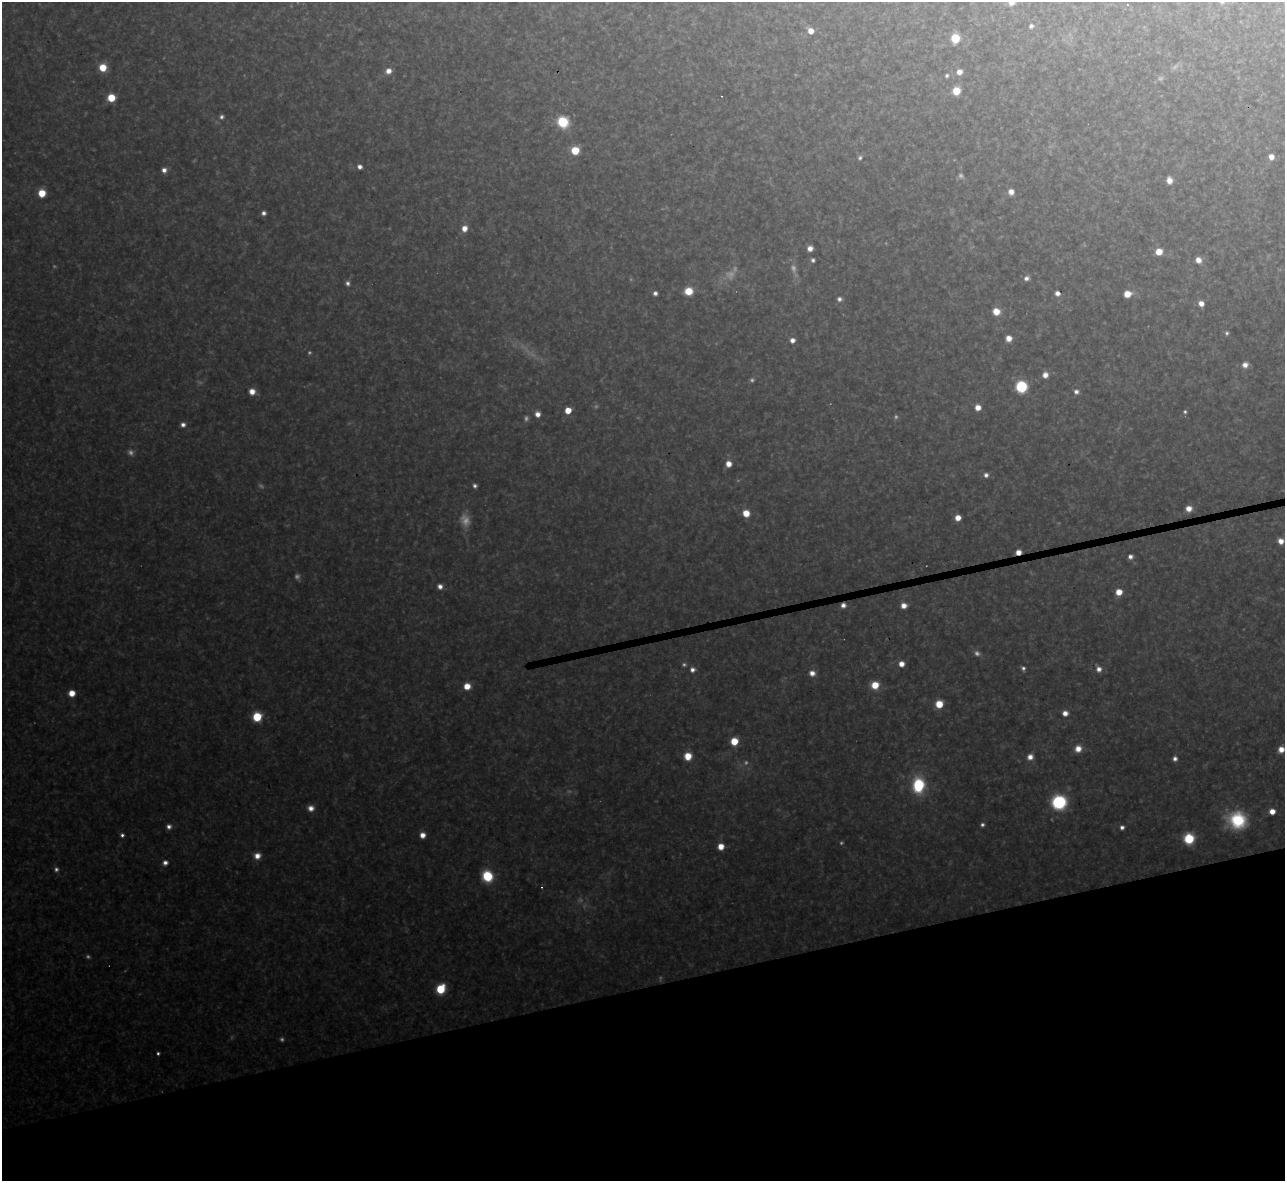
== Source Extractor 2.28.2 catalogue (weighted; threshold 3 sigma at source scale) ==
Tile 14 of 4 x 4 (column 2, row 4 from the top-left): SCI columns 1284-2566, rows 142-1320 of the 5133 x 5115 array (HDU 1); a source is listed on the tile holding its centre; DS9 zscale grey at full resolution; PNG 1287 x 1183 px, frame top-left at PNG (2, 2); no overlay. Shown black and unused: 17% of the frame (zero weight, under 3 of 4 exposures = <1% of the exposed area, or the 3 px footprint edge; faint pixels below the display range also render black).
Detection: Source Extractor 2.28.2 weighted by HDU 2 'WHT'; one run over the whole footprint, this tile lists its part. Background 0.314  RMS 0.019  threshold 0.0867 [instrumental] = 3 sigma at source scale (4.5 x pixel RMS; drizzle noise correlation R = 1.50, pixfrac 1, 0.05/0.05 arcsec/px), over >= 5 px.
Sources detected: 121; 27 too faint to see at this stretch — not listed; the other 94 listed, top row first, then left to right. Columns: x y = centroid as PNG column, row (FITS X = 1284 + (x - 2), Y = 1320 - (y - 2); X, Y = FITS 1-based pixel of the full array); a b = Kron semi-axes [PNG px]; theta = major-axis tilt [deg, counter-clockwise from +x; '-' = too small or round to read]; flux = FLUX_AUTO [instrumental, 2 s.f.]
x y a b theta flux
1031 26 6 5 - 6.3
811 31 6 5 - 22
955 38 6 6 - 74
103 67 6 6 - 43
388 71 7 6 - 15
959 72 6 6 - 15
947 76 5 5 - 4.2
956 91 7 6 - 40
721 96 2 2 - 1.8
111 98 6 6 - 52
222 117 7 6 - 6.1
563 122 8 8 - 100
575 150 6 6 - 52
1271 157 6 5 - 14
860 158 6 5 - 4.8
360 167 5 4 - 9.1
164 170 6 6 - 11
1169 180 7 5 -80 17
1011 192 6 6 - 16
42 193 6 6 - 44
264 213 4 4 - 7.2
464 228 7 6 - 19
810 248 5 5 - 14
1159 252 6 5 - 34
813 260 5 4 - 5.1
1198 260 6 6 - 16
1026 278 6 5 - 8.8
689 291 7 6 - 44
655 293 4 4 - 7.6
1057 293 5 5 - 11
1127 294 6 6 - 32
839 299 6 5 - 6.7
1201 303 6 5 - 15
996 311 6 6 - 31
1227 333 6 5 - 4.3
1009 338 6 5 - 19
792 340 5 5 - 12
1245 365 7 7 - 12
1045 375 6 6 - 15
1021 387 7 7 - 170
252 391 6 6 - 20
1076 392 6 6 - 8
978 407 6 5 - 19
568 410 5 5 - 38
1185 412 5 5 - 3.8
538 414 6 5 - 14
183 425 5 5 - 8.4
728 464 6 6 - 19
986 475 6 5 - 7.6
475 486 5 5 - 5.7
1189 509 6 6 - 17
746 513 6 5 - 35
958 518 5 5 - 21
1281 541 6 6 - 17
1018 552 5 4 - 19
1130 557 5 5 - 9
440 586 6 5 - 12
1119 592 6 6 - 26
843 605 6 5 - 10
904 605 6 5 - 16
901 664 6 6 - 18
1023 668 5 5 - 5.8
1099 669 7 7 - 12
692 670 7 6 - 9.8
812 673 7 7 - 14
875 685 7 7 - 42
467 686 6 6 - 28
72 693 6 6 - 28
939 704 6 6 - 45
1065 713 6 6 - 15
257 717 7 6 - 75
734 741 6 6 - 46
1078 749 7 7 - 21
1281 749 6 6 - 20
688 756 6 6 - 39
1030 757 7 7 - 15
1175 759 6 5 - 8.5
918 785 10 8 89 170
1059 802 11 11 - 170
311 808 8 7 - 14
1272 811 5 5 - 20
1237 820 20 17 -21 110
169 826 6 6 - 8.8
1122 827 5 5 - 7.3
122 835 5 5 - 5.8
423 835 6 5 - 17
1189 839 7 7 - 86
721 846 6 5 - 26
257 856 7 7 - 19
165 863 7 6 - 9.5
487 876 9 8 - 95
541 887 3 2 - 2
441 989 7 6 - 77
158 1053 4 3 - 3.9
Overlapping masked pixels (flux is a lower limit): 2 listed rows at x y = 1018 552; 843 605
Isophote crosses this tile's border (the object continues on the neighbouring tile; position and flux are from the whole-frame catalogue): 1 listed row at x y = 1281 749